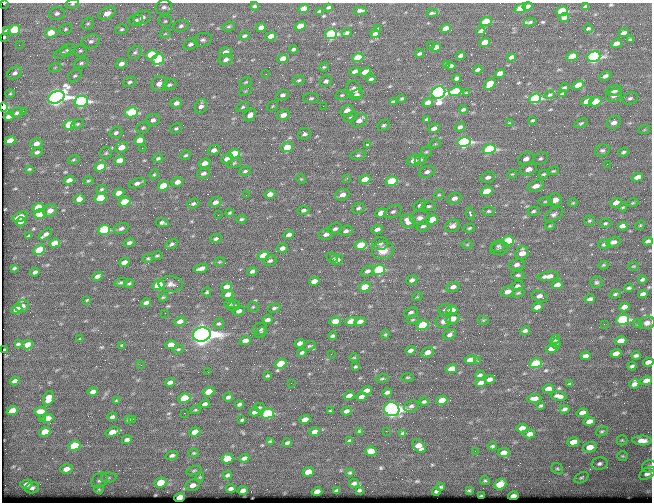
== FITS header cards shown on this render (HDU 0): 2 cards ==
NAXIS1  =                  650 / Width of table row in bytes
NAXIS2  =                  500 / Number of rows in table

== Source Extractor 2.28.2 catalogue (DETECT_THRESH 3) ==
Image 650 x 500 px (HDU 0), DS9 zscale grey, 1 PNG px = 1 image px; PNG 654 x 504 px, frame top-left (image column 1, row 500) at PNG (2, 3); each listed source drawn as its Kron ellipse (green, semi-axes under 4 px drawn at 4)
Background 364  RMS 1.3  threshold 3.8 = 3 sigma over >= 5 px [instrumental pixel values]
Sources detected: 529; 1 with non-positive FLUX_AUTO (blend fragments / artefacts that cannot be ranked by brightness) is neither listed nor drawn; of the other 528, the 500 brightest by FLUX_AUTO listed and drawn (28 fainter detections omitted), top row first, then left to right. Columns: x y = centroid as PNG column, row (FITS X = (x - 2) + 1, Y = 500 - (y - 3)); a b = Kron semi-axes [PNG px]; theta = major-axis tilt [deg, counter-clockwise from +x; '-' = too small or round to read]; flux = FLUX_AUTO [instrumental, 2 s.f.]
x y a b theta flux
4 3 3 2 - 100
72 4 7 5 15 140
254 6 4 3 - 130
527 6 5 3 - 310
586 6 4 3 - 120
164 7 8 7 - 350
329 7 4 3 - 140
304 8 5 4 - 720
520 9 6 4 21 2300
360 10 7 3 0 270
320 11 4 3 - 170
562 11 6 4 18 4900
57 13 8 6 7 270
107 13 9 6 28 910
432 13 6 2 4 140
142 17 9 6 22 460
564 18 5 4 - 320
136 20 7 5 11 240
165 21 7 5 4 170
486 22 6 4 21 3000
530 22 6 3 14 150
88 24 7 5 41 170
181 26 8 5 20 250
229 26 6 5 - 140
300 26 5 4 - 1500
261 28 5 4 - 520
445 28 5 4 - 610
66 29 7 5 18 150
122 29 6 5 - 170
378 29 3 3 - 110
588 29 4 3 - 130
14 30 6 4 19 3600
6 31 4 3 - 120
481 31 5 3 - 220
51 33 6 4 18 1800
347 33 5 3 - 160
624 33 5 3 - 270
165 34 6 3 19 98
331 34 6 4 17 11000
375 34 4 3 - 300
245 36 5 4 - 170
271 36 5 4 - 780
4 37 3 2 - 100
630 39 3 2 - 91
203 40 9 6 11 300
91 41 9 6 17 320
485 42 5 4 - 1600
616 43 5 4 - 450
191 44 7 5 27 320
19 45 3 2 - 78
430 45 2 2 - 100
436 47 5 4 - 600
293 49 4 3 - 180
68 50 8 5 19 210
80 51 7 6 - 180
135 52 7 5 37 230
225 52 6 4 18 450
62 53 9 5 21 230
420 53 4 3 - 140
151 55 6 4 17 4100
461 56 5 3 - 220
511 57 4 3 - 230
572 57 6 4 20 2300
594 57 7 5 16 16000
283 58 5 4 - 790
358 58 6 4 21 3300
158 59 6 5 - 4400
226 59 7 5 16 320
81 63 8 5 15 190
121 64 6 4 26 410
446 65 3 3 - 110
451 66 5 3 - 200
55 67 6 3 20 100
324 67 5 4 - 110
478 70 4 3 - 190
355 71 5 4 - 350
365 72 6 4 22 680
15 73 8 5 29 300
500 73 5 4 - 580
266 74 3 2 - 120
75 76 8 5 42 190
605 76 6 4 25 260
457 78 4 3 - 180
371 79 4 3 - 180
299 80 6 4 17 140
326 81 6 5 - 250
129 82 7 5 14 210
246 82 6 4 27 110
159 84 8 7 - 710
490 84 6 5 - 2200
169 85 7 5 21 220
578 85 6 4 22 1200
564 88 4 3 - 150
355 89 9 6 -53 360
245 91 6 4 34 120
455 91 6 4 16 3500
614 91 7 5 12 430
438 93 7 6 - 46000
466 93 4 3 - 98
10 94 5 3 - 80
562 94 4 3 - 140
283 95 6 5 - 260
342 95 6 5 - 140
356 95 6 5 - 300
550 95 5 4 - 110
614 95 8 6 23 440
56 97 8 6 25 56000
311 98 8 5 2 180
402 98 4 2 - 100
535 98 6 4 19 10000
630 98 8 5 17 230
81 101 7 5 10 19000
587 101 6 4 21 800
393 102 4 3 - 130
428 102 5 4 - 460
595 102 6 4 16 3000
176 103 6 4 15 410
201 106 7 5 65 370
273 106 6 4 37 110
323 106 3 2 - 150
4 107 5 4 - 2900
243 107 7 4 28 150
463 109 4 3 - 170
23 111 2 2 - 80
347 111 7 5 24 620
131 112 6 5 - 5100
17 113 6 5 - 210
250 115 7 5 47 410
283 115 6 5 - 710
9 116 5 4 - 420
351 117 7 4 25 120
427 119 4 2 - 140
153 120 7 5 19 350
532 120 3 2 - 95
359 121 8 6 28 520
510 123 4 3 - 77
581 123 7 4 25 130
614 123 7 6 - 450
78 124 7 4 27 150
69 125 6 4 19 3100
384 125 6 5 - 160
460 127 5 4 - 220
143 128 7 5 27 160
176 128 6 4 26 150
434 128 6 4 24 400
644 130 6 3 19 76
116 133 6 5 - 200
304 134 6 5 - 240
140 140 6 4 22 1500
10 141 5 4 - 1500
464 142 7 5 13 19000
36 143 6 5 - 470
367 144 4 3 - 200
435 144 6 3 18 92
121 147 6 5 - 890
287 147 6 5 - 1700
142 148 2 2 - 650
489 149 6 4 13 11000
214 150 6 5 - 350
602 150 7 6 - 210
37 152 6 4 24 220
426 152 5 5 - 140
623 152 5 4 - 140
106 153 6 6 - 150
234 154 6 4 20 3400
186 155 6 4 26 150
358 155 7 5 11 180
158 158 5 4 - 150
540 158 8 6 30 190
227 159 6 4 21 670
526 159 8 6 21 450
74 160 6 3 20 110
119 160 5 4 - 1200
414 160 7 5 18 580
420 160 6 4 30 140
204 163 6 4 18 630
234 163 7 4 27 160
607 164 2 2 - 250
100 167 6 4 22 1900
29 169 3 2 - 89
528 169 8 6 16 680
245 171 6 4 16 160
553 171 6 4 9 120
427 172 8 5 19 320
204 173 7 5 16 280
154 174 5 4 - 120
512 174 5 4 - 100
543 174 5 4 - 160
488 177 7 5 17 360
637 177 5 4 - 510
347 178 4 3 - 74
301 179 5 4 - 110
69 180 5 4 - 460
365 180 6 4 18 1600
88 181 5 3 - 130
392 181 6 4 16 4400
177 182 6 4 19 480
137 183 8 4 19 350
163 186 6 4 20 2000
536 186 8 5 16 620
102 189 5 4 - 130
487 191 6 4 19 2700
119 193 6 4 22 620
270 194 5 4 - 570
246 195 2 2 - 75
342 195 7 5 24 530
439 195 5 4 - 98
100 198 6 4 17 2900
454 198 7 5 18 430
79 199 5 5 - 510
555 200 6 6 - 940
545 201 7 3 1 120
125 202 6 4 21 2700
215 202 6 4 20 360
573 203 5 4 - 95
616 203 6 4 21 530
633 203 6 3 18 97
193 204 6 4 22 190
420 205 6 5 - 210
429 206 7 4 1 170
623 207 4 3 - 99
38 208 6 4 18 1700
358 208 6 5 - 190
50 210 7 5 23 570
303 210 6 4 8 230
489 211 6 5 - 160
533 211 6 4 13 160
393 212 9 6 24 250
230 213 4 3 - 100
381 213 5 4 - 970
40 214 6 4 18 3000
470 214 6 3 -81 230
554 214 10 6 29 260
218 215 2 2 - 89
20 217 8 4 27 1100
420 218 9 7 0 390
241 219 5 4 - 150
432 220 6 4 19 1600
408 221 8 6 -28 990
589 221 5 5 - 140
21 222 5 3 - 320
162 223 7 4 -9 190
605 223 6 4 4 130
640 225 5 4 - 91
423 226 7 5 17 220
452 226 8 6 24 400
550 226 5 4 - 110
623 226 5 4 - 650
121 228 8 5 20 250
469 228 6 4 12 140
335 229 7 5 19 230
377 229 6 4 20 320
104 230 6 5 - 5900
346 231 7 5 20 250
326 234 7 5 15 360
45 235 8 3 38 380
289 235 5 4 - 580
29 236 3 2 - 83
216 239 6 4 22 170
508 241 6 4 13 4700
648 241 5 4 - 230
614 242 7 5 17 320
54 243 5 4 - 1100
129 243 6 4 12 270
380 243 7 6 - 260
171 244 7 4 27 190
467 244 6 4 0 110
604 244 6 4 11 170
361 245 6 4 12 2600
498 246 8 5 14 180
282 248 5 4 - 390
500 248 9 6 12 220
39 250 6 4 29 2100
383 250 10 9 - 1200
522 253 7 6 - 740
157 256 5 3 - 120
263 256 6 4 17 2400
148 258 5 4 - 110
332 258 6 4 -26 120
337 260 6 4 14 380
270 261 6 5 - 190
124 262 5 4 - 520
220 262 5 3 - 81
517 265 8 5 9 320
603 265 5 4 - 93
633 266 5 3 - 76
14 268 3 3 - 110
201 268 7 4 17 420
379 270 6 5 - 6700
252 271 5 4 - 230
367 271 7 5 28 270
35 272 4 3 - 200
518 275 6 4 0 170
97 276 5 4 - 310
548 276 11 4 8 540
642 279 4 3 - 160
412 280 6 4 25 280
314 281 5 4 - 600
121 282 6 4 14 150
596 282 6 5 - 150
129 283 5 3 - 120
171 284 12 8 -4 410
158 285 6 4 19 5300
557 285 5 4 - 580
517 286 6 4 21 220
227 287 6 4 16 830
365 287 6 4 18 2200
453 287 7 5 15 360
629 288 4 3 - 140
207 292 4 3 - 130
508 292 6 5 - 570
518 293 6 4 15 130
228 294 6 4 23 620
615 294 6 3 16 130
643 294 5 3 - 280
540 296 8 5 -19 420
163 297 4 4 - 95
417 297 5 3 - 70
590 299 5 3 - 230
87 300 3 2 - 70
146 303 5 4 - 300
229 304 5 3 - 140
22 306 7 6 - 360
234 306 6 5 - 180
253 307 5 5 - 110
537 307 6 4 18 650
624 307 5 4 - 450
274 308 6 3 16 170
17 309 6 4 22 1300
445 309 7 5 14 200
452 310 6 4 18 1100
239 311 6 5 - 370
411 312 7 4 21 210
165 313 2 2 - 72
452 319 7 5 17 770
267 320 5 3 - 260
413 320 6 4 19 110
483 320 5 3 - 81
623 320 6 5 - 12000
180 321 6 4 21 470
335 321 5 5 - 830
443 321 8 6 23 340
351 322 6 4 19 1700
360 322 5 4 - 640
637 323 4 4 - 87
647 323 8 6 13 360
218 324 5 5 - 160
604 324 2 2 - 330
422 325 6 5 - 3400
260 329 7 6 - 250
525 331 5 4 - 250
261 333 6 4 36 140
202 334 9 7 11 110000
385 334 5 3 - 95
450 334 7 5 26 260
333 336 4 3 - 170
80 339 3 2 - 77
555 339 5 4 - 200
245 340 6 4 22 500
621 341 6 4 14 1100
300 343 5 4 - 370
18 344 4 3 - 130
556 344 5 4 - 110
28 345 5 4 - 1100
122 345 3 3 - 74
171 345 5 4 - 1000
309 346 7 4 19 120
178 349 5 4 - 110
552 349 6 4 16 800
5 350 3 2 - 130
410 350 5 3 - 290
428 352 6 5 - 480
302 353 5 4 - 160
331 354 3 2 - 180
616 354 6 4 14 720
585 356 5 4 - 350
636 356 4 3 - 170
354 357 4 3 - 71
470 360 6 4 10 670
478 361 3 2 - 160
648 362 5 4 - 430
536 363 6 5 - 3800
281 364 6 4 20 2600
141 365 3 2 - 76
632 366 4 2 - 140
355 367 4 3 - 110
451 369 6 4 13 1100
208 372 2 2 - 86
480 375 5 3 - 170
267 376 4 3 - 100
407 377 7 3 0 93
382 379 7 3 11 110
489 379 5 4 - 360
15 381 5 3 - 270
646 381 6 4 15 650
170 382 5 3 - 260
291 383 2 2 - 80
481 383 5 4 - 530
570 384 3 3 - 98
634 384 5 4 - 370
548 389 6 4 12 730
366 390 5 4 - 470
93 391 5 4 - 340
209 392 6 4 20 980
387 392 5 3 - 220
349 396 5 4 - 700
559 396 8 4 -11 350
228 397 5 3 - 190
361 397 5 4 - 320
48 398 7 5 73 860
184 398 6 4 13 2300
534 398 7 4 4 400
442 400 6 4 18 1200
116 401 3 3 - 86
424 402 4 3 - 150
205 404 5 4 - 250
239 404 4 3 - 170
541 405 3 3 - 110
411 406 7 5 22 210
259 407 5 4 - 110
392 409 8 7 - 49000
564 409 5 3 - 190
195 410 5 4 - 96
12 411 6 4 19 1300
40 411 6 4 3 640
330 411 4 3 - 110
346 411 5 4 - 290
255 412 5 4 - 290
184 413 2 2 - 74
268 413 6 5 - 7500
582 413 6 4 15 570
112 417 5 3 - 190
47 418 6 4 14 1300
42 419 2 2 - 130
133 419 3 2 - 160
129 420 4 3 - 120
242 420 4 3 - 120
305 420 5 4 - 930
589 421 6 4 11 620
522 428 5 4 - 620
359 431 4 3 - 120
386 431 2 2 - 400
602 431 6 4 28 130
45 432 6 4 17 1400
113 432 7 4 18 1100
195 432 6 4 21 920
314 432 5 4 - 340
403 433 4 3 - 110
530 434 5 4 - 570
127 440 5 3 - 260
622 440 5 5 - 110
642 440 10 5 -1 600
270 441 3 2 - 85
349 441 3 3 - 140
573 442 6 4 16 860
287 443 4 3 - 170
74 446 6 5 - 4300
419 446 8 5 -43 770
492 446 5 4 - 140
590 447 7 5 13 840
371 451 6 5 - 880
475 451 2 2 - 260
194 453 5 4 - 87
503 453 6 4 9 590
172 455 6 4 19 240
622 456 5 4 - 110
227 458 6 5 - 1700
244 458 5 3 - 300
599 464 8 6 10 260
649 466 7 5 23 200
66 469 6 4 14 620
557 469 6 5 - 140
194 471 8 4 18 130
308 472 5 4 - 1000
350 473 3 2 - 87
647 473 8 5 29 390
227 475 4 3 - 180
200 477 4 4 - 90
108 478 8 5 6 160
581 478 8 5 29 160
100 480 9 6 38 290
485 481 5 4 - 120
161 483 6 5 - 2300
354 483 5 3 - 170
26 484 6 4 15 390
500 484 6 5 - 2300
192 485 7 5 13 460
441 487 4 3 - 95
32 488 7 5 17 240
99 489 5 4 - 96
231 489 5 3 - 190
243 490 5 4 - 290
337 490 3 3 - 130
359 490 3 3 - 110
469 490 3 2 - 94
436 491 4 3 - 160
317 492 5 4 - 640
481 496 4 3 - 120
513 496 5 4 - 450
180 498 5 4 - 3300
At the frame edge (FLAGS 8, measured only in part): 6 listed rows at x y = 4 3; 72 4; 4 107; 648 362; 649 466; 647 473
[28 fainter detections neither listed nor drawn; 1 non-positive-flux detection neither listed nor drawn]